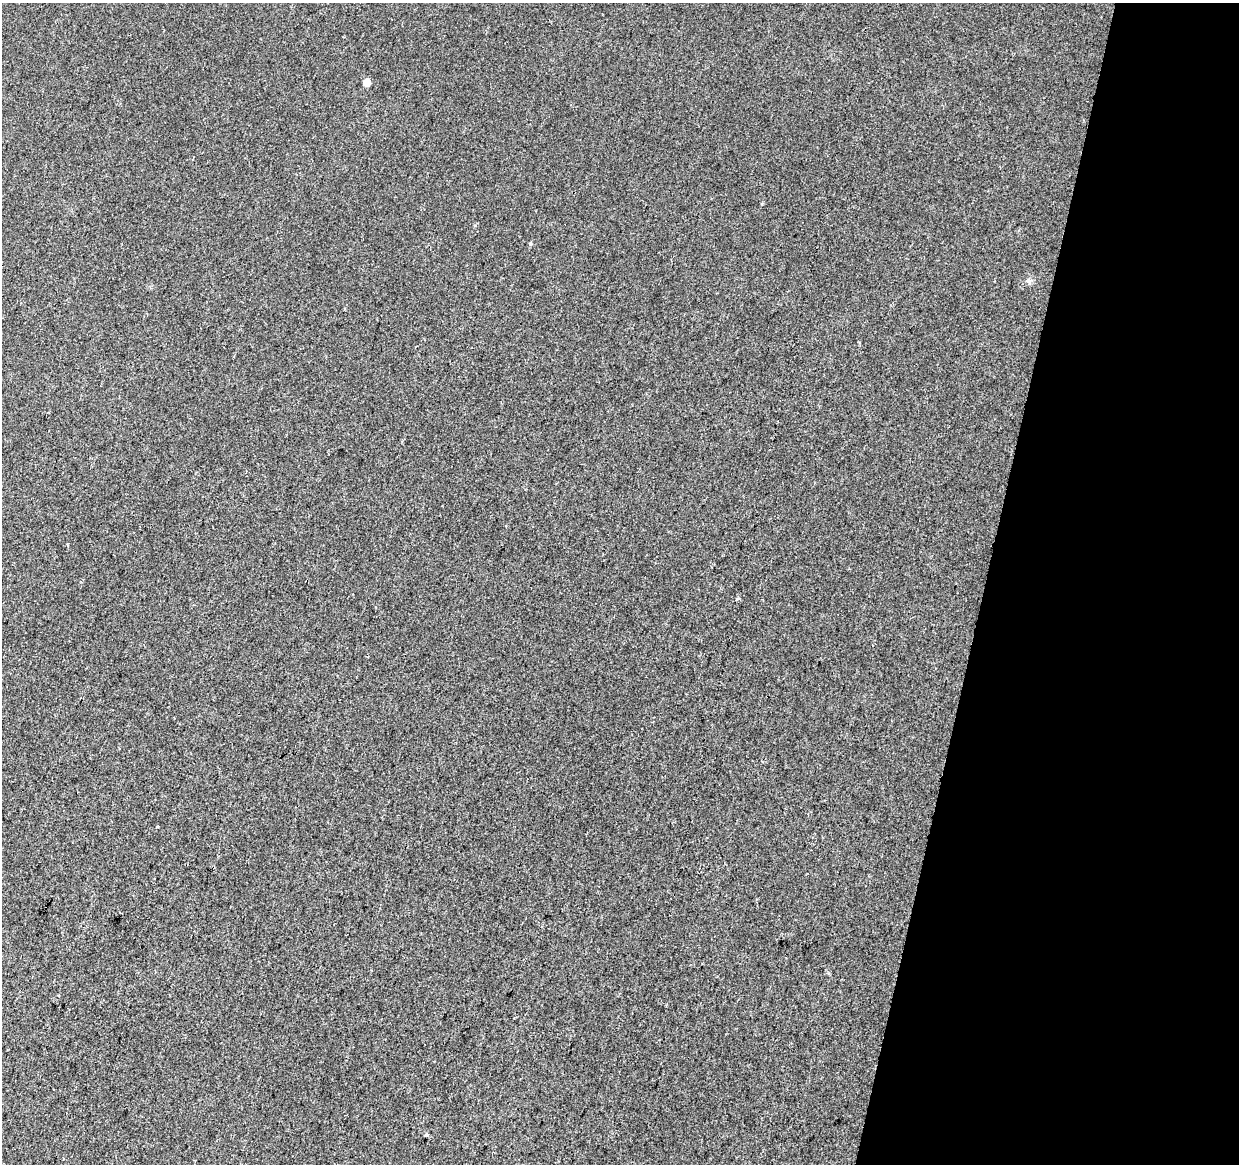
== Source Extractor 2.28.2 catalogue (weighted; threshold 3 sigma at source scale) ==
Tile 8 of 4 x 4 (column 4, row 2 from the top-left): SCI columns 3725-4961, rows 2610-3771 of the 4961 x 5162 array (HDU 1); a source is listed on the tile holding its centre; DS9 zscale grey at full resolution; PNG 1241 x 1166 px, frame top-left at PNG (2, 3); no overlay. Shown black and unused: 21% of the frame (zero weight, under 2 of 3 exposures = <1% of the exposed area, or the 3 px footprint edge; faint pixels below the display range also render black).
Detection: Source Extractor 2.28.2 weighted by HDU 2 'WHT'; one run over the whole footprint, this tile lists its part. Background 0.0101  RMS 0.0057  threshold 0.0259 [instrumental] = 3 sigma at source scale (4.5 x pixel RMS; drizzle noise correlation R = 1.50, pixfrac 1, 0.0396/0.0396 arcsec/px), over >= 5 px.
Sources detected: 5; all 5 listed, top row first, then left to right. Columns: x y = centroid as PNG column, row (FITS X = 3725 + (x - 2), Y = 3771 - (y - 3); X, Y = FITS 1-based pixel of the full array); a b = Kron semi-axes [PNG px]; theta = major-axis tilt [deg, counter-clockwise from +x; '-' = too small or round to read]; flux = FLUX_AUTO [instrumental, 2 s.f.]
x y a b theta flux
367 82 6 5 - 4.8
530 244 4 4 - 0.66
1029 281 7 4 -45 1.2
737 599 4 2 - 2
426 1135 3 3 - 2.4